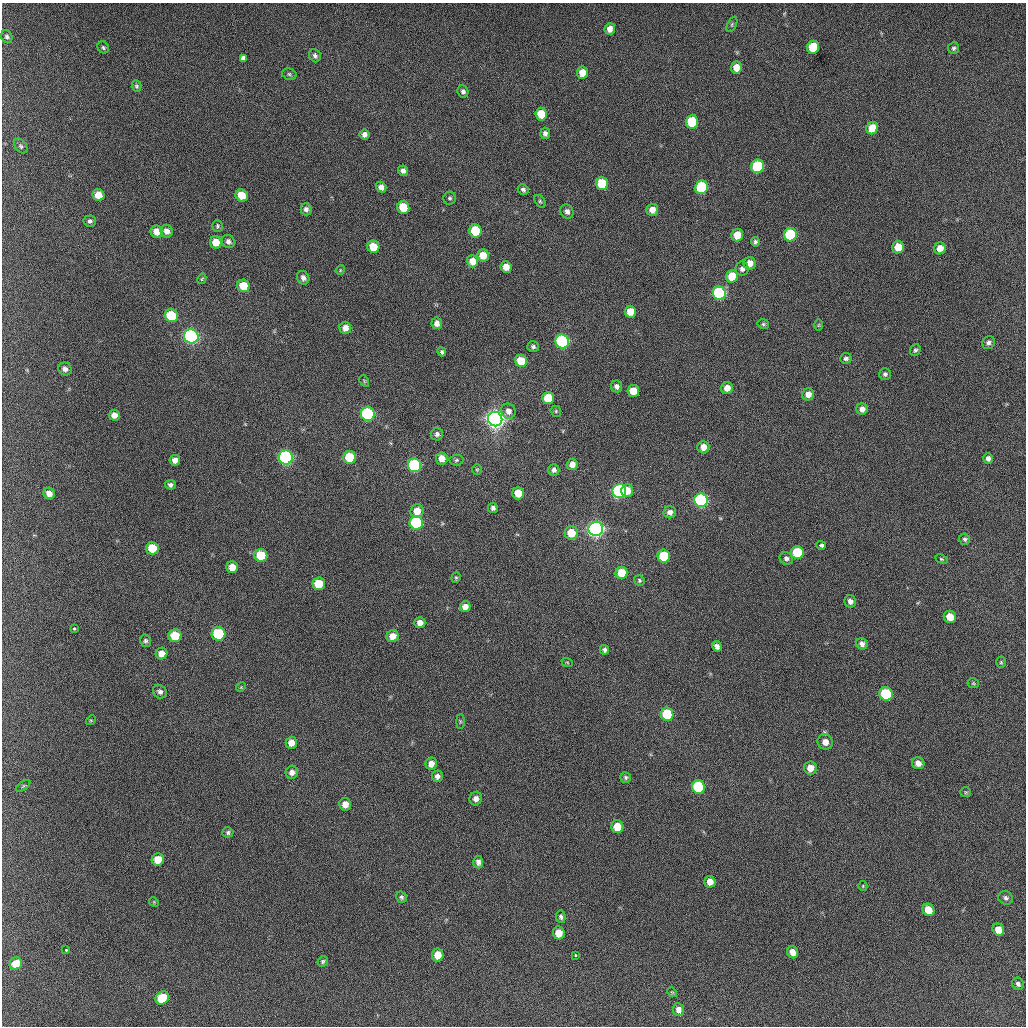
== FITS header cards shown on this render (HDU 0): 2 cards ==
NAXIS1  =                 1024 / length of data axis 1
NAXIS2  =                 1024 / length of data axis 2

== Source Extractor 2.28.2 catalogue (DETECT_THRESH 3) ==
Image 1024 x 1024 px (HDU 0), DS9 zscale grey, 1 PNG px = 1 image px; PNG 1028 x 1028 px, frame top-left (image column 1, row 1024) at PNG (2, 3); each listed source drawn as its Kron ellipse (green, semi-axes under 4 px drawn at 4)
Background 427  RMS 11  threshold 34.3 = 3 sigma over >= 5 px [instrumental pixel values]
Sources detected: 180; all 180 listed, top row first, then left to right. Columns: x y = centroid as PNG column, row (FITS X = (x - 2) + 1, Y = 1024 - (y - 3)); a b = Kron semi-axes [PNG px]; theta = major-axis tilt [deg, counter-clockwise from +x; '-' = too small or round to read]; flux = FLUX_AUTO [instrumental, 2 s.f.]
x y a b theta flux
732 24 8 4 64 1400
610 29 6 5 - 5300
7 37 6 5 - 2000
103 47 6 5 - 1400
813 47 6 6 - 27000
954 48 6 5 - 1600
315 56 7 5 -61 2200
243 58 3 3 - 24000
736 68 6 5 - 9700
582 73 6 5 - 9200
289 74 7 5 -16 1500
137 86 5 5 - 1400
463 92 6 5 - 2300
541 114 6 6 - 16000
692 122 7 6 - 40000
872 128 6 5 - 14000
545 133 6 5 - 2600
365 134 5 5 - 3400
21 146 8 5 -53 1600
757 166 7 6 - 63000
403 171 5 5 - 2900
602 183 6 6 - 26000
381 187 6 5 - 3500
701 187 7 6 - 76000
523 189 6 5 - 2200
98 195 6 5 - 11000
242 195 6 6 - 17000
450 198 6 6 - 1600
540 201 7 4 -54 1400
403 207 6 6 - 23000
306 209 6 5 - 2600
652 210 6 6 - 6200
567 212 7 6 - 3200
90 221 6 5 - 2000
218 226 6 5 - 1300
167 231 6 6 - 4500
475 231 6 6 - 32000
157 232 6 6 - 8100
737 235 6 5 - 13000
790 235 7 6 - 68000
216 242 6 6 - 12000
228 242 7 6 - 2900
755 242 5 4 - 1500
373 247 6 6 - 16000
898 247 6 6 - 13000
940 248 6 6 - 7600
483 255 6 6 - 12000
472 261 6 5 - 8200
750 263 6 6 - 7700
506 267 6 5 - 7800
742 269 7 6 - 2900
340 270 5 4 - 760
732 276 6 6 - 18000
303 278 7 6 - 3200
202 279 5 4 - 870
243 286 6 6 - 17000
719 293 7 6 - 140000
630 312 6 5 - 12000
171 316 7 6 - 41000
437 323 6 5 - 4100
763 324 6 4 -14 1300
819 325 6 4 88 830
345 328 6 6 - 5800
191 336 7 7 - 240000
562 342 7 6 - 170000
988 343 7 6 - 2500
533 347 6 5 - 1900
915 350 6 5 - 1600
442 352 5 3 - 1400
846 358 6 5 - 2000
521 361 6 6 - 20000
65 369 7 6 - 3100
885 374 6 6 - 1900
364 381 6 4 -61 930
616 386 6 5 - 2900
727 388 6 5 - 7200
633 391 6 6 - 13000
808 394 6 6 - 6000
548 398 6 6 - 20000
862 409 5 5 - 4300
508 411 8 7 - 4100
556 411 6 5 - 1100
368 414 7 7 - 140000
114 415 5 5 - 5200
495 419 7 7 - 740000
437 434 6 6 - 2600
703 447 6 6 - 6700
286 457 7 7 - 220000
350 457 6 6 - 33000
442 458 6 6 - 7100
988 459 5 4 - 2600
175 460 5 5 - 4600
456 460 7 5 5 1500
572 464 6 5 - 5500
414 465 7 6 - 130000
477 470 5 4 - 960
554 470 6 5 - 2800
170 485 5 4 - 2100
619 491 7 7 - 180000
627 491 6 5 - 12000
49 493 6 5 - 5400
518 493 6 6 - 13000
701 500 7 6 - 210000
493 508 5 5 - 2500
417 511 7 6 - 10000
670 512 6 6 - 3500
416 523 7 6 - 85000
596 529 7 7 - 440000
571 533 6 6 - 17000
965 539 6 5 - 1900
821 545 5 3 - 9100
152 548 6 6 - 19000
797 553 6 6 - 43000
261 555 6 6 - 24000
664 556 6 6 - 38000
786 558 7 6 - 2500
941 559 6 4 -27 1100
232 567 6 6 - 9200
621 573 6 6 - 21000
456 578 5 4 - 1000
639 580 5 5 - 1200
319 584 6 6 - 23000
850 601 6 6 - 3300
465 607 5 5 - 5100
950 617 6 6 - 14000
420 623 5 5 - 4400
74 629 3 3 - 2100
218 634 7 6 - 55000
175 636 6 6 - 22000
393 636 6 6 - 7400
145 641 6 5 - 1600
862 644 6 5 - 3100
717 646 5 4 - 3000
604 650 5 4 - 1800
161 653 6 5 - 5900
567 662 6 3 -19 900
1001 662 5 4 - 1000
973 683 6 5 - 1000
241 687 5 4 - 850
160 692 7 6 - 2500
886 694 7 6 - 61000
667 714 7 6 - 44000
91 720 5 4 - 840
460 722 7 4 -90 870
825 742 8 7 - 5900
291 743 6 6 - 6900
918 763 6 5 - 4200
431 764 6 5 - 5200
810 768 6 6 - 8500
292 772 6 6 - 3400
437 776 6 5 - 2900
626 777 5 5 - 1500
23 786 8 4 36 1200
698 787 7 6 - 69000
966 792 5 5 - 1000
476 799 7 6 - 3900
345 804 6 6 - 6900
617 827 6 6 - 14000
228 832 5 5 - 1600
158 859 6 6 - 14000
478 862 6 5 - 2800
710 882 6 5 - 6300
863 886 5 4 - 920
401 897 6 5 - 1700
1006 898 7 6 - 2300
154 902 5 4 - 800
928 910 6 5 - 15000
561 917 6 4 -81 1700
998 929 6 5 - 9600
559 933 6 6 - 10000
66 950 3 3 - 2400
793 952 6 5 - 6400
438 955 6 6 - 12000
575 955 3 3 - 1400
323 961 5 5 - 1400
16 963 6 6 - 16000
1018 984 6 5 - 2300
672 992 5 4 - 860
162 998 7 6 - 24000
679 1010 6 5 - 4100